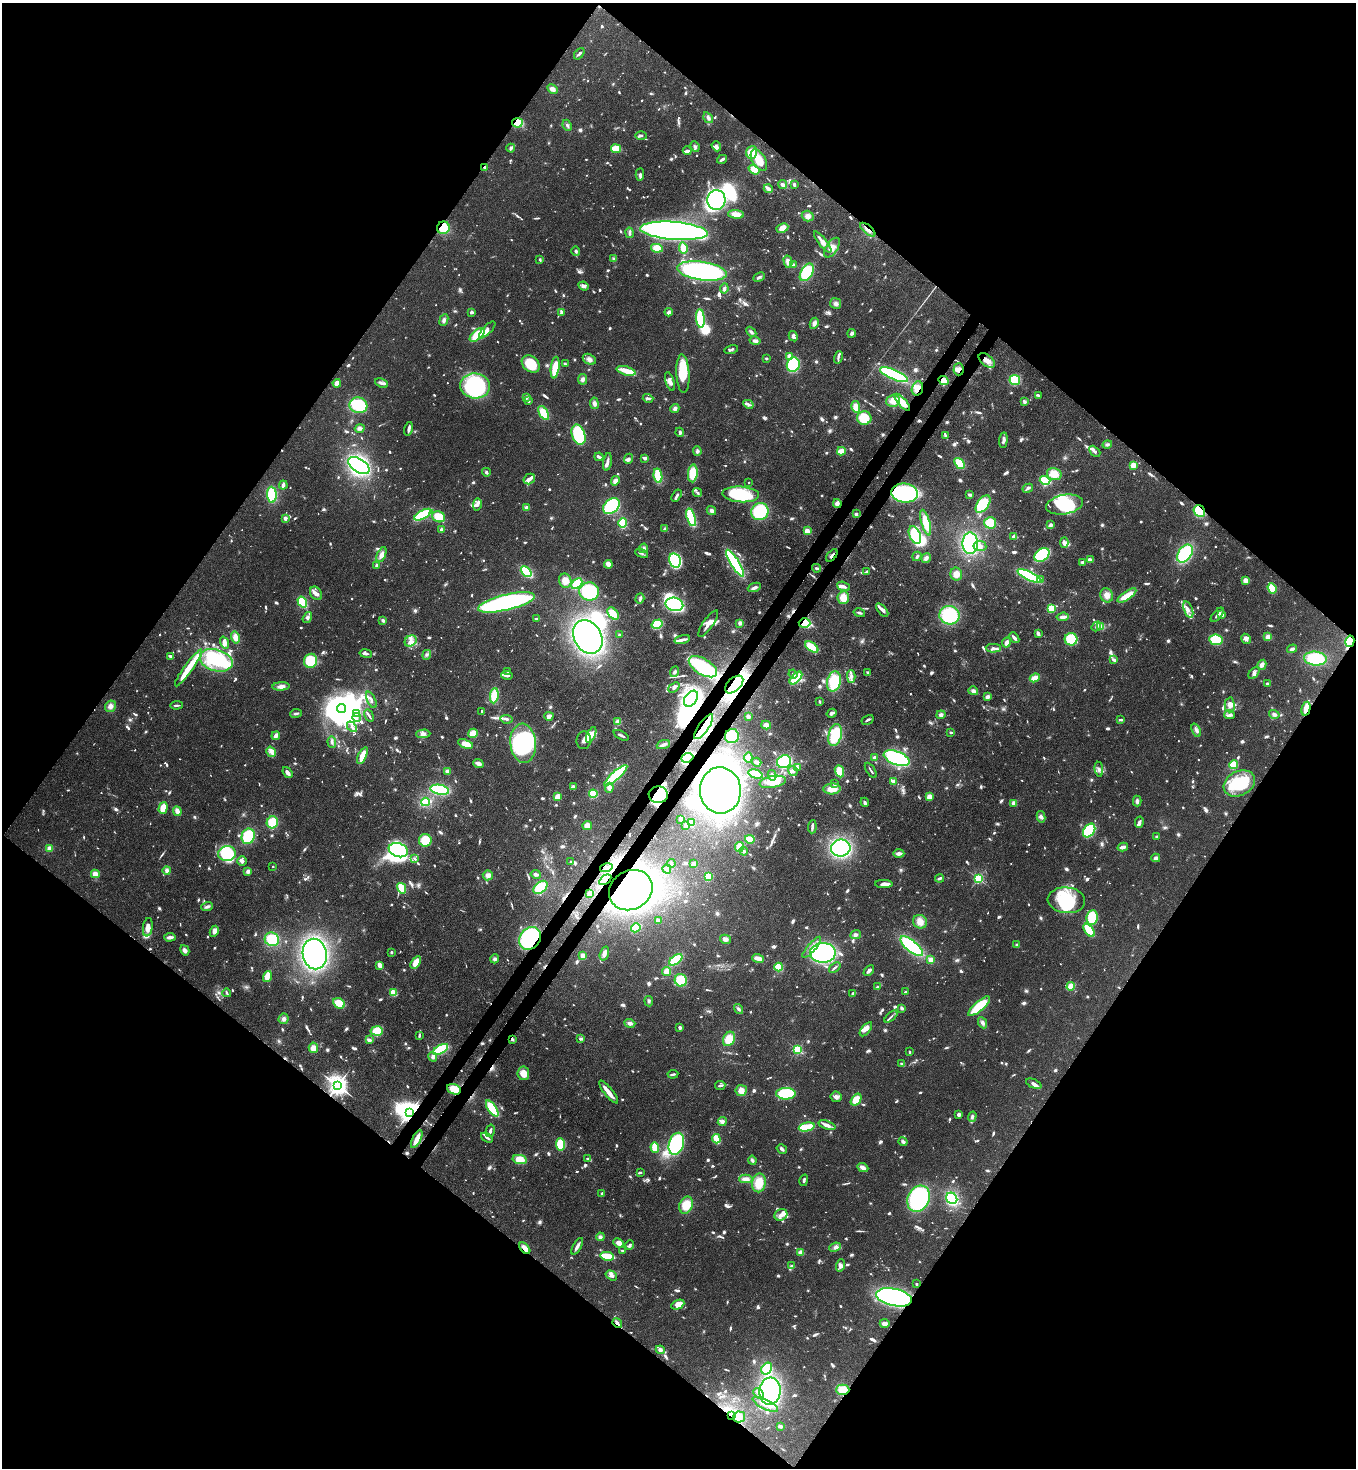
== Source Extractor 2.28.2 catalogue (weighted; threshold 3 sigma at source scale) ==
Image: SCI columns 225-5639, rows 59-5920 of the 6002 x 5980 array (HDU 1 of 3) = the unmasked area's bounding box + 8 px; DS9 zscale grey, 4 x 4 block average (1 PNG px = mean of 4 x 4 image px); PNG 1358 x 1470 px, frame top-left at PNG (2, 3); each listed source drawn as its Kron ellipse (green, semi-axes under 4 px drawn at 4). Shown black and unused: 51% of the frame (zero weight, under 3 of 4 exposures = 7% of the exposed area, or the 3 px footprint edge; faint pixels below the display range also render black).
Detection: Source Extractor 2.28.2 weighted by HDU 2 'WHT'. Background 0.107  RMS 0.0041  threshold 0.0184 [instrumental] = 3 sigma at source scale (4.5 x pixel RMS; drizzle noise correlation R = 1.50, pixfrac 1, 0.05/0.05 arcsec/px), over >= 5 px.
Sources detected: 1664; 28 too faint to see at this stretch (4 x 4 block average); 34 inside a brighter object's white glare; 7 cosmic-ray / hot-pixel residue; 2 long thin detections or spike segments (spike, bleed or trail) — neither listed nor drawn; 47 coinciding with a brighter row at this scale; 143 inside a brighter listed object's ellipse — not listed separately; of the other 1403, all 500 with FLUX_AUTO >= 5.31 (the completeness limit of this list) listed and drawn (903 fainter detections not listed), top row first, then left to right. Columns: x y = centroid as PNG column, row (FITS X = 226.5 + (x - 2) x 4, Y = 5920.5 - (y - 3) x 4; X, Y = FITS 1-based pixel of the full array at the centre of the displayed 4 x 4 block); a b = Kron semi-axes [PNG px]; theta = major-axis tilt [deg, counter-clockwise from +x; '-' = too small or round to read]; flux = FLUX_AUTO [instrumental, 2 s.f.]
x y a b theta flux
579 54 6 3 51 5.5
552 89 5 4 - 14
708 118 6 3 -56 9.8
517 123 5 4 - 51
567 125 6 3 -66 6.6
641 136 6 3 -2 5.6
716 146 5 3 - 8.5
695 147 6 3 -66 6.2
511 148 4 3 - 7.6
616 149 5 2 - 80
687 151 5 2 - 8.8
752 152 6 5 - 53
722 159 5 2 - 8.4
759 160 12 6 -58 47
485 167 2 2 - 44
754 170 6 4 -35 32
640 174 6 3 86 9.7
794 184 3 3 - 5.4
783 185 4 2 - 16
768 189 4 2 - 31
716 200 10 9 - 390
736 214 8 4 -4 29
808 216 6 5 - 15
443 228 6 6 - 56
782 228 6 4 26 26
868 230 9 3 -41 11
674 231 34 9 -4 1600
630 233 5 3 - 5.5
823 242 13 4 -52 29
657 248 6 4 -10 29
683 248 6 3 -80 27
832 248 11 5 57 20
576 251 5 3 - 6.6
614 259 4 3 - 5.5
540 260 3 2 - 5.6
788 262 6 4 -76 17
793 265 4 4 - 6.9
702 271 25 9 -8 700
807 272 9 6 59 140
759 277 6 3 26 6.8
584 286 5 3 - 9.7
724 289 5 3 - 7.4
836 303 5 5 - 9
472 312 2 2 - 46
669 312 4 3 - 12
562 313 4 2 - 5.5
700 318 9 4 -84 110
444 320 6 3 67 7.7
814 323 6 3 63 12
487 330 11 4 46 21
751 332 6 3 -47 6.5
852 333 4 3 - 7
477 335 9 4 41 66
793 336 5 3 - 6.8
755 341 6 3 -12 9.5
731 349 7 2 15 5.7
789 356 4 3 - 15
838 357 6 2 75 5.7
766 358 2 2 - 5.6
589 359 7 5 -27 11
987 360 9 5 -40 20
531 364 10 7 -41 77
565 364 2 2 - 6.4
793 365 7 6 - 140
555 368 11 3 82 94
959 369 6 5 - 13
626 371 10 3 -16 59
683 373 19 6 -87 100
894 375 15 5 -23 290
582 379 5 4 - 8.8
943 380 5 4 - 25
1015 380 5 5 - 95
670 381 10 4 -72 14
337 383 4 4 - 14
382 383 7 3 -24 8.8
475 386 15 12 -5 330
917 388 7 5 72 28
1039 396 4 3 - 6.8
526 397 4 3 - 9.3
648 398 5 3 - 5.9
529 401 3 2 - 5.7
893 401 7 5 15 26
902 402 10 4 -48 38
1024 402 3 3 - 8.9
594 403 6 4 -82 10
748 404 5 3 - 7
358 405 9 8 - 210
856 407 6 4 -80 28
675 408 5 4 - 9.1
544 413 8 4 -58 51
864 418 7 6 - 68
360 428 5 4 - 7.5
409 429 7 3 75 8.8
680 432 4 2 - 7.6
578 435 10 6 -70 150
945 436 3 2 - 5.5
1003 440 8 3 83 12
1107 444 5 3 - 5.3
697 451 5 4 - 6.6
841 451 4 3 - 33
1095 451 6 3 -43 8
599 457 4 2 - 9.8
645 458 4 2 - 16
629 459 5 3 - 7.6
607 462 9 2 80 11
959 463 6 3 -52 68
359 465 12 6 -33 440
1133 465 4 3 - 21
486 472 4 3 - 5.4
693 473 9 5 86 67
1054 474 7 6 - 38
658 476 7 3 -80 76
529 479 6 5 - 13
1045 480 5 3 - 120
615 481 5 4 - 11
749 482 2 2 - 7
283 485 4 3 - 8.8
1028 488 5 3 - 6.1
697 493 5 2 - 5.6
905 493 13 9 -7 420
741 494 18 8 -4 160
272 495 8 5 -86 130
970 495 3 2 - 7.7
677 496 7 2 57 6
837 503 5 4 - 11
983 504 10 5 54 150
1065 504 18 9 11 100
477 505 6 3 81 7.7
611 506 9 6 39 320
526 508 4 3 - 9.4
711 511 5 4 - 7.7
760 511 9 8 - 140
1199 511 6 5 - 110
856 514 3 3 - 5.5
423 515 9 3 29 170
439 517 6 5 - 69
691 517 9 3 -72 140
285 518 3 2 - 23
623 523 5 3 - 95
926 523 13 4 -74 60
990 523 6 5 - 59
1051 524 3 2 - 7.9
442 529 2 2 - 28
665 529 3 3 - 6.5
807 531 2 2 - 140
915 535 9 5 -68 85
1014 537 4 3 - 9.6
970 543 10 7 -90 260
1064 543 5 4 - 12
980 546 6 5 - 14
643 548 5 3 - 8.1
642 553 7 2 -20 5.7
1185 554 10 6 54 220
381 555 8 4 65 19
832 555 7 2 51 6.2
1042 555 8 5 40 200
917 556 5 3 - 5.6
926 558 5 3 - 11
675 560 7 5 -76 210
1090 560 4 2 - 16
1082 562 4 3 - 6.3
735 563 15 4 -58 300
608 564 4 3 - 18
377 565 2 2 - 33
816 568 4 2 - 6.1
526 572 6 4 -43 92
867 572 4 2 - 5.6
956 574 6 6 - 22
1029 576 13 3 -25 330
1041 579 2 2 - 7.7
1246 580 3 3 - 20
565 581 7 6 - 29
577 584 6 4 44 81
844 586 6 3 -20 10
754 587 7 3 22 9.2
1272 588 5 4 - 59
589 591 10 9 - 150
316 593 7 5 -55 13
1107 595 7 6 - 19
1127 595 11 3 34 54
843 598 6 5 - 34
640 599 5 3 - 7.2
302 602 6 3 -58 130
506 602 29 7 14 620
674 604 9 6 -12 240
1051 609 3 3 - 79
882 610 8 3 -48 15
1188 610 8 3 -70 11
859 613 6 3 -13 5.7
613 614 7 4 -51 32
949 615 10 9 - 170
1217 615 9 2 50 9.2
1222 615 3 3 - 12
1063 617 6 4 6 12
307 618 6 4 55 7.6
537 619 4 2 - 7.9
383 620 4 3 - 5.6
740 623 4 3 - 8
804 623 6 4 -2 160
657 624 6 4 31 150
708 624 16 5 54 19
1096 626 5 3 - 6.2
1100 626 4 3 - 6.9
1038 633 3 2 - 10
620 635 2 2 - 27
235 637 6 4 -77 20
588 637 17 13 -60 770
1268 637 4 3 - 15
1014 638 6 2 -48 12
682 639 8 3 16 14
1071 639 6 6 - 110
1246 639 5 3 - 12
1216 640 7 5 -7 92
411 641 6 5 - 14
1350 641 6 4 78 110
224 642 6 4 -72 13
1006 642 5 3 - 14
812 647 7 3 -36 82
993 648 7 3 -2 9.3
1292 649 5 3 - 7.1
366 654 6 3 -10 9.8
427 655 5 2 - 5.3
170 656 4 2 - 6.9
1315 659 11 7 -6 170
216 660 17 10 -16 270
1114 660 3 2 - 9.3
311 661 7 6 - 90
1262 665 5 4 - 12
703 667 16 8 -32 110
188 668 22 4 54 62
508 671 3 2 - 7.4
675 672 5 3 - 5.8
868 673 3 2 - 11
1254 673 7 4 50 10
793 674 4 2 - 5.6
507 675 6 3 -4 8.4
851 676 6 3 -88 9.5
796 678 8 3 46 100
1035 678 5 3 - 34
834 682 10 7 77 100
1267 683 2 2 - 5.9
734 684 11 6 43 410
281 686 8 4 4 14
674 688 6 3 39 7.1
973 691 5 4 - 8.7
494 696 8 4 83 55
988 697 4 3 - 8.8
691 699 9 6 55 240
371 700 9 3 -66 9.9
820 702 3 2 - 5.4
176 705 6 2 2 6
1230 705 7 5 -89 17
110 706 6 5 - 15
341 709 4 3 - 460
1306 709 7 3 77 41
482 712 3 2 - 5.5
296 713 6 3 9 5.8
356 713 4 2 - 5.5
832 713 5 3 - 8.5
1274 714 5 4 - 8.1
941 715 5 4 - 8.6
1230 715 5 4 - 8.2
369 716 6 2 -57 5.8
549 716 4 3 - 12
748 716 3 3 - 8.3
357 718 4 2 - 5.5
506 719 6 3 -8 6.6
867 720 6 2 29 6.1
1121 720 4 2 - 6.8
618 722 4 3 - 18
766 725 5 4 - 15
352 727 6 2 -47 5.6
704 727 15 5 54 39
1196 730 7 3 -68 7.8
951 732 2 2 - 5.4
473 733 5 4 - 35
423 734 7 4 1 9.6
591 735 8 4 66 17
621 735 8 2 -26 7.3
835 735 11 6 76 130
276 736 4 3 - 15
732 736 7 7 - 61
584 740 9 7 84 14
332 742 6 2 -88 5.8
523 743 19 12 -84 230
465 744 8 4 -20 31
663 745 7 3 21 9.9
271 752 5 3 - 8.4
362 756 9 3 65 45
875 757 2 2 - 30
687 758 6 4 22 160
748 758 5 3 - 14
897 758 13 6 -21 290
757 762 5 3 - 7.6
784 762 7 6 - 190
478 763 5 3 - 13
1234 765 4 4 - 52
797 767 4 4 - 6.4
1099 769 7 3 -83 8.7
871 770 8 2 -56 5.7
793 771 5 4 - 11
839 771 6 4 -68 48
448 772 4 3 - 12
287 773 6 3 -53 13
756 774 7 3 -16 83
616 775 15 3 42 300
772 775 5 4 - 7.3
773 782 13 6 11 43
894 782 2 2 - 27
1239 783 16 12 27 130
834 784 3 3 - 6.1
573 787 3 3 - 8.4
609 788 5 4 - 13
832 789 8 5 3 40
440 790 9 5 -11 170
720 790 23 20 -87 1100
593 794 4 3 - 78
658 795 9 8 - 150
557 797 4 3 - 21
929 797 3 3 - 27
1137 801 5 3 - 7.4
425 802 4 3 - 110
865 802 4 2 - 6.7
1014 803 4 3 - 12
163 808 6 3 73 44
177 811 5 3 - 15
1041 817 6 4 -81 8
680 819 3 3 - 5.8
272 822 6 5 - 70
1139 822 5 3 - 11
691 823 3 3 - 34
686 825 3 2 - 17
587 826 5 4 - 26
812 827 7 3 85 8.4
1089 831 7 5 54 180
248 836 8 6 69 130
1157 837 3 3 - 5.3
750 839 5 3 - 36
425 840 6 6 - 58
739 847 5 3 - 46
1123 847 5 3 - 16
49 848 2 2 - 38
841 848 10 8 7 320
398 850 10 7 -19 320
744 851 4 3 - 6.5
899 853 5 3 - 10
227 854 9 7 6 140
1156 858 4 3 - 9.3
415 859 4 2 - 5.6
242 861 5 4 - 7.1
571 862 2 2 - 10
671 863 4 3 - 6.2
694 864 3 3 - 24
273 866 2 2 - 6.5
606 868 6 2 15 5.7
667 869 4 3 - 6
167 870 4 3 - 9.9
248 871 3 3 - 11
95 874 4 3 - 20
536 874 5 3 - 7.3
488 875 5 5 - 13
708 876 4 3 - 71
940 878 4 2 - 8
978 879 2 2 - 360
605 880 7 2 35 5.9
884 884 8 3 1 21
540 887 8 5 40 81
402 888 5 3 - 74
631 890 22 19 31 1100
590 894 4 3 - 11
1066 900 19 13 -6 120
207 907 6 3 20 8.3
1092 917 7 5 83 95
658 921 2 2 - 29
920 922 7 6 - 25
148 927 9 5 81 23
636 928 5 3 - 93
1089 930 7 3 -52 83
214 931 6 4 64 13
856 935 5 4 - 7.5
170 937 6 3 4 12
530 938 12 10 50 360
272 939 7 6 - 79
725 939 5 4 - 12
1017 945 3 3 - 6.4
912 946 14 5 -40 240
812 947 13 3 49 16
185 950 5 4 - 11
391 952 2 2 - 5.6
604 953 7 3 73 14
823 953 13 10 1 550
315 954 15 12 -80 570
583 956 3 2 - 37
758 958 6 3 -15 22
495 959 4 4 - 7.2
676 960 7 3 38 100
931 960 2 2 - 98
416 962 7 4 56 40
379 965 2 2 - 53
779 967 4 4 - 60
835 967 6 2 39 6.7
667 971 4 4 - 22
869 971 6 2 43 13
267 976 6 3 73 44
681 980 6 6 - 84
1071 986 4 4 - 35
877 987 2 2 - 13
905 992 3 2 - 5.6
227 993 4 2 - 5.4
393 993 3 3 - 42
852 994 3 2 - 5.4
649 1001 5 3 - 5.4
339 1003 6 5 - 43
979 1006 14 5 41 120
902 1008 3 2 - 7.1
739 1009 5 3 - 6.1
891 1017 8 2 42 5.7
284 1019 5 4 - 10
630 1023 5 3 - 10
983 1023 6 3 -63 7.8
680 1028 3 3 - 6.1
866 1029 8 3 51 16
377 1031 6 4 -4 53
419 1035 4 2 - 5.5
512 1039 2 2 - 8.8
581 1039 4 2 - 7.5
729 1039 7 5 63 55
369 1040 4 3 - 7.8
313 1048 5 4 - 21
441 1049 8 4 29 150
797 1050 2 2 - 290
909 1052 2 2 - 7.1
433 1057 5 4 - 8
901 1063 2 2 - 13
523 1073 7 5 -82 33
673 1074 5 2 - 6.7
1034 1084 8 3 -23 9.6
337 1085 4 3 - 1800
720 1086 5 2 - 6.2
454 1089 7 5 -22 40
741 1091 5 5 - 21
609 1092 14 3 -51 32
786 1094 9 6 0 110
836 1097 5 5 - 13
856 1100 7 4 54 38
492 1108 9 3 -55 120
409 1112 3 2 - 1900
959 1114 3 3 - 10
972 1117 5 3 - 6
722 1122 4 4 - 8.6
827 1125 9 4 -19 14
807 1127 8 2 12 150
490 1131 6 2 77 7.5
487 1138 6 2 -37 7.1
417 1139 10 3 64 27
716 1139 5 3 - 34
903 1142 4 3 - 8.1
561 1144 6 4 -82 82
676 1144 11 7 72 270
655 1147 5 3 - 54
782 1149 5 3 - 7.7
587 1159 3 2 - 6.3
520 1160 7 4 -12 42
752 1160 4 3 - 6.6
863 1167 6 3 -23 13
640 1172 4 2 - 6.6
746 1179 7 4 0 16
804 1180 6 2 75 5.3
759 1183 9 7 79 58
602 1194 3 2 - 5.4
952 1198 6 5 - 160
918 1199 13 10 62 300
686 1205 9 6 67 57
781 1215 6 5 - 14
600 1237 4 4 - 7.6
619 1243 5 3 - 18
630 1245 5 3 - 6.7
577 1246 9 2 60 15
835 1247 6 4 24 10
525 1248 7 3 -48 19
623 1251 3 2 - 6
801 1253 4 3 - 12
607 1256 7 2 -12 130
841 1265 6 4 72 10
792 1266 4 3 - 6.2
611 1275 6 4 -32 12
917 1284 2 2 - 5.8
894 1297 18 8 -12 560
678 1305 7 4 25 37
617 1323 5 2 - 14
885 1323 5 3 - 16
660 1350 4 3 - 9.4
767 1369 6 5 - 100
843 1390 7 5 0 43
770 1391 13 10 85 470
759 1394 6 2 -47 6.6
765 1404 14 5 -26 27
732 1415 3 3 - 6.5
739 1417 6 5 - 15
780 1426 4 3 - 6.1
Overlapping masked pixels (flux is a lower limit): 33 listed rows (the first 20) at x y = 517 123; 485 167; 443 228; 868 230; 987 360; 959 369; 943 380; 917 388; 905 493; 1199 511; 832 555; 804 623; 1350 641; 734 684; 1306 709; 704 727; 687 758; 1239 783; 720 790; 658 795
Diffuse or blended objects may show on this block-average render without a row.